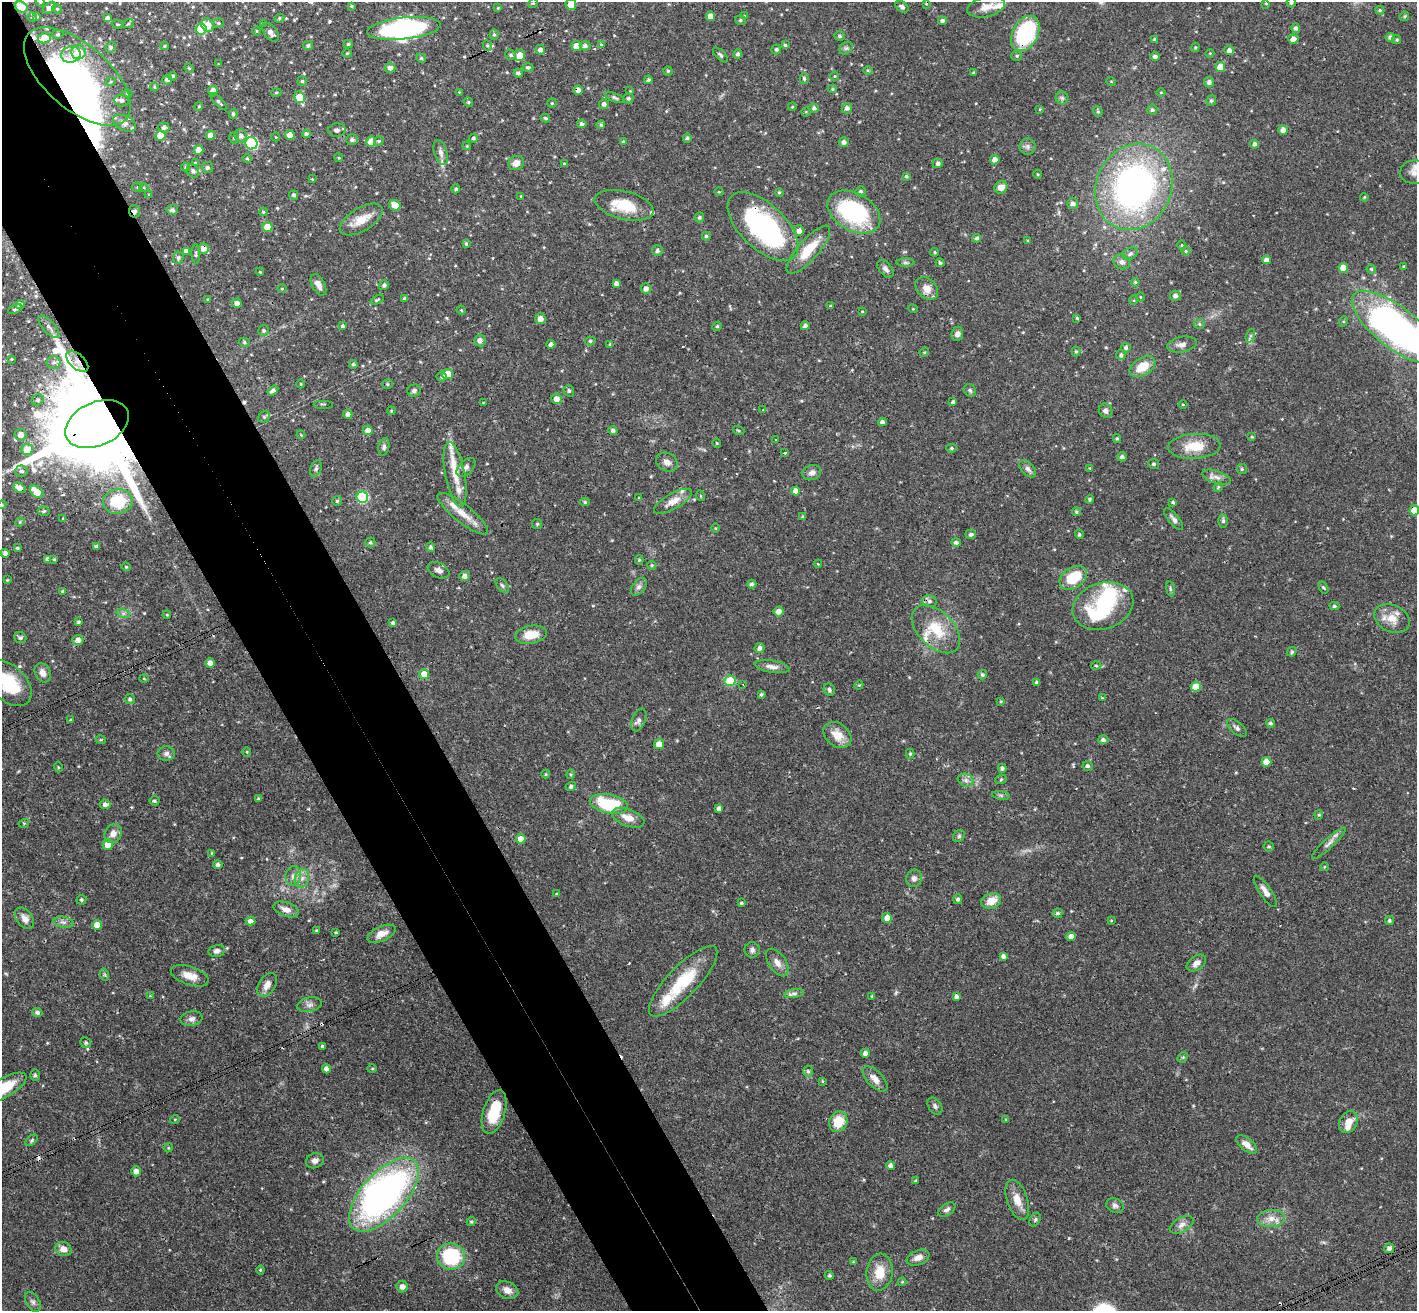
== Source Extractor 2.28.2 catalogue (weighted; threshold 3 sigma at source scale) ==
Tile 11 of 4 x 4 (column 3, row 3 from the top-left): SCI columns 2887-4301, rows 1626-2934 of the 5771 x 5737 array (HDU 1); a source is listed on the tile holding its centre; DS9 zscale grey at full resolution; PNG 1419 x 1313 px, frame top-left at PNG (2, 2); each listed source drawn as its Kron ellipse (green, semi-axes under 4 px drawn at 4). Shown black and unused: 9% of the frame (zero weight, under 3 of 4 exposures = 6% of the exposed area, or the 3 px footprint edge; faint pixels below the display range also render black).
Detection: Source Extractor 2.28.2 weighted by HDU 2 'WHT'; one run over the whole footprint, this tile lists its part. Background 0.0569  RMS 0.0031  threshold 0.0141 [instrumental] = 3 sigma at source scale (4.5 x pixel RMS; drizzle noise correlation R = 1.50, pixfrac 1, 0.05/0.05 arcsec/px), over >= 5 px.
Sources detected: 538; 10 inside a brighter object's white glare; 11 cosmic-ray / hot-pixel residue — neither listed nor drawn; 19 inside a brighter listed object's ellipse — not listed separately; the other 498 listed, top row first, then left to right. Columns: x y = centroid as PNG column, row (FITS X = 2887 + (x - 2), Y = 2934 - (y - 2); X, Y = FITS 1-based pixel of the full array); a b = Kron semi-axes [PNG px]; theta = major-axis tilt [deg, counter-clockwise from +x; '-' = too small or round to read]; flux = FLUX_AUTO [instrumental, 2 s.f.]
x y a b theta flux
40 2 5 3 - 0.39
533 3 5 4 - 0.33
1266 3 4 4 - 0.33
1291 3 5 4 - 0.73
571 4 5 5 - 3.6
926 4 4 3 - 0.27
352 6 4 3 - 0.4
21 7 6 5 - 4.8
902 7 7 5 -31 1.1
986 7 19 10 13 3.3
49 8 7 4 40 1.6
498 8 4 4 - 0.28
57 9 5 4 - 0.38
1380 10 4 4 - 0.4
711 16 5 4 - 2.4
744 16 4 4 - 0.3
1404 16 5 4 - 0.5
32 17 5 4 - 0.41
37 17 3 3 - 0.33
107 18 4 4 - 0.97
279 18 5 4 - 0.5
740 20 5 4 - 0.53
942 21 4 4 - 0.81
218 23 5 4 - 0.43
118 24 5 3 - 0.27
128 24 6 3 19 0.38
263 24 3 3 - 0.33
208 25 7 6 - 4
404 28 37 11 6 60
1296 28 5 4 - 0.82
201 29 5 5 - 17
256 31 4 3 - 0.31
271 32 10 6 -53 1.6
1025 33 19 12 62 34
58 34 6 4 0 0.45
494 35 5 4 - 0.52
839 36 5 4 - 0.52
1390 37 4 4 - 0.9
44 38 6 5 - 6.5
1293 39 5 4 - 2.5
1397 39 4 4 - 0.47
1155 40 4 3 - 0.78
348 44 4 3 - 0.48
308 45 5 4 - 0.72
601 45 4 4 - 0.9
785 45 4 4 - 0.47
165 46 4 3 - 0.33
488 46 5 3 - 0.42
576 46 5 5 - 3.2
585 46 5 4 - 1
111 47 5 5 - 0.68
1195 47 5 4 - 0.4
846 48 7 5 43 0.72
776 49 5 5 - 0.64
540 50 5 5 - 1.2
1229 50 5 5 - 1.3
79 52 7 7 - 7.1
347 53 4 3 - 0.29
1210 53 4 3 - 0.24
71 54 9 8 - 2.1
738 54 4 4 - 0.88
511 55 5 4 - 0.56
520 55 5 5 - 3.4
720 55 9 4 -45 0.67
1017 56 5 4 - 0.41
1155 57 4 4 - 0.93
421 58 5 4 - 0.49
218 64 3 2 - 0.19
528 67 5 4 - 0.62
1220 67 5 5 - 4.9
189 68 5 4 - 0.34
390 68 5 5 - 1.5
868 70 5 3 - 0.3
668 71 4 4 - 0.48
518 73 4 4 - 0.76
974 73 3 3 - 0.53
173 76 4 4 - 0.66
834 76 4 3 - 0.3
77 77 65 32 -41 67
804 79 5 4 - 0.6
167 80 5 4 - 1
649 80 4 4 - 0.67
111 81 5 3 - 0.32
302 81 5 5 - 0.5
1111 81 5 3 - 0.27
1209 82 5 5 - 1
154 87 4 4 - 0.32
832 89 4 4 - 0.36
578 90 4 4 - 1.5
213 91 5 5 - 2.2
630 91 4 4 - 0.28
459 92 4 4 - 0.26
1161 92 5 3 - 0.27
276 93 5 3 - 0.3
127 94 5 3 - 0.4
300 97 6 5 - 8.8
614 97 10 4 -23 0.65
628 98 5 5 - 0.67
1062 98 6 6 - 0.65
122 100 7 6 - 1.2
1211 101 5 4 - 0.62
219 102 11 4 -46 0.69
468 102 5 4 - 0.48
552 103 4 4 - 0.41
604 104 5 5 - 1.1
199 106 4 3 - 0.29
792 107 4 3 - 0.3
814 108 4 4 - 0.8
847 108 5 5 - 1.3
1040 109 4 3 - 0.28
1152 110 5 5 - 0.66
1098 111 5 4 - 0.48
806 112 4 4 - 0.32
233 114 5 4 - 0.5
545 118 4 3 - 0.56
125 123 12 7 -28 1.7
582 124 4 4 - 0.71
601 125 4 4 - 0.51
164 127 5 5 - 1.1
337 130 9 6 6 1.1
1283 130 5 4 - 1.9
306 134 4 4 - 0.8
160 135 5 5 - 4.5
210 135 4 4 - 2.1
290 135 5 4 - 2.6
241 136 7 6 - 1.4
276 137 4 2 - 0.23
234 138 5 5 - 0.5
473 138 4 4 - 0.57
687 138 5 4 - 0.6
352 140 6 5 - 0.93
379 141 5 4 - 0.47
623 141 4 3 - 0.3
371 142 5 5 - 5
844 142 5 5 - 1.1
251 143 6 6 - 29
1255 144 4 4 - 0.91
467 146 4 3 - 0.27
1028 147 8 8 - 1.1
199 150 5 4 - 3
441 152 13 6 -73 1.4
247 158 4 4 - 0.36
339 158 4 3 - 0.3
995 160 5 4 - 2
195 163 3 3 - 0.35
516 163 8 7 - 2.5
564 163 4 3 - 0.26
938 163 5 4 - 0.88
186 167 4 4 - 0.35
207 167 6 5 - 0.63
193 171 7 5 -55 0.93
1415 172 14 11 -1 2.5
1038 174 4 3 - 0.29
906 176 4 4 - 0.47
312 179 3 3 - 0.22
138 187 5 4 - 0.39
1001 187 6 6 - 2.6
1134 187 44 37 66 110
144 188 4 3 - 0.3
456 189 4 4 - 0.64
860 191 5 5 - 0.69
719 192 5 3 - 0.28
779 192 3 3 - 0.39
149 194 4 3 - 0.3
294 195 4 4 - 0.74
521 196 4 3 - 0.23
1364 197 4 3 - 0.31
1073 204 5 5 - 1.3
395 205 6 5 - 3.5
624 205 30 14 -14 9.8
172 210 5 5 - 0.86
134 211 6 5 - 1.3
263 212 4 3 - 0.39
854 212 28 18 -30 37
699 217 5 4 - 0.56
361 219 24 11 31 5.3
267 227 5 5 - 4.6
763 227 44 22 -44 55
799 231 5 5 - 1.3
706 236 4 4 - 0.52
977 238 4 4 - 0.66
1027 241 4 3 - 0.46
466 244 4 3 - 0.47
1181 245 5 3 - 0.29
203 248 5 5 - 2.4
808 250 31 10 48 9
186 251 4 4 - 1.6
657 251 5 5 - 0.82
1186 251 4 4 - 0.42
935 252 4 4 - 0.4
196 254 10 3 -88 0.49
1130 254 8 5 27 0.77
178 258 6 5 - 0.65
1266 260 4 4 - 1.6
1122 262 8 7 - 1.2
905 263 9 4 0 0.66
940 263 4 3 - 0.68
1404 266 4 3 - 0.46
1343 268 5 4 - 4.1
885 269 10 6 -50 1.2
1371 269 4 4 - 0.52
260 272 4 3 - 0.27
1135 282 4 4 - 0.4
616 283 4 4 - 1.1
318 285 12 6 -62 1.9
384 285 5 5 - 0.86
927 288 13 9 -45 3
282 289 5 3 - 0.28
646 289 5 5 - 1.4
1175 296 5 5 - 1
1140 297 4 3 - 0.25
404 298 3 3 - 0.56
208 300 4 3 - 0.46
377 300 7 3 28 0.47
1134 300 5 3 - 0.28
237 303 4 4 - 1.4
20 305 4 4 - 1.4
830 306 3 3 - 0.4
15 309 7 4 24 0.58
913 309 5 3 - 0.25
461 310 4 3 - 0.26
862 311 4 2 - 0.22
1077 318 3 3 - 0.38
540 319 5 5 - 2.2
1344 321 5 3 - 0.33
1199 324 5 5 - 0.52
343 326 4 4 - 0.62
717 326 5 4 - 0.45
805 326 4 4 - 0.96
49 327 14 6 -48 1.3
1395 327 53 20 -38 140
264 331 5 5 - 0.59
957 334 7 6 - 1.1
1250 336 7 4 72 0.71
480 340 6 5 - 1.4
590 341 5 4 - 0.53
244 342 5 4 - 0.49
551 344 4 4 - 1.4
610 344 3 3 - 0.34
1182 344 15 7 10 1.8
1126 348 5 4 - 0.71
924 352 5 4 - 0.38
1076 352 5 4 - 0.41
1121 355 5 4 - 0.72
11 359 4 3 - 0.3
54 362 7 6 - 1
77 362 13 7 -42 2.1
353 364 4 4 - 0.53
1143 367 14 8 31 5.9
447 374 5 5 - 4.8
442 376 5 5 - 0.57
301 384 4 3 - 0.26
387 384 5 4 - 0.48
273 390 6 4 35 1
414 390 7 6 - 0.78
970 390 6 5 - 0.65
569 391 6 5 - 0.64
556 399 5 5 - 2.2
37 400 6 5 - 0.69
953 402 4 4 - 0.55
483 403 3 3 - 0.24
323 404 10 2 0 0.34
1183 405 4 3 - 0.27
763 410 3 2 - 0.21
391 411 4 3 - 0.31
1106 411 7 6 - 1.2
348 414 5 4 - 1.6
264 417 6 5 - 0.54
882 422 4 4 - 1
97 424 33 21 25 9600
368 430 5 5 - 2.3
613 430 4 4 - 0.82
738 430 6 3 -19 0.4
21 435 6 6 - 2.3
301 435 4 3 - 0.29
1252 437 4 3 - 0.35
1117 439 4 3 - 0.5
776 440 3 3 - 0.56
717 443 4 4 - 0.3
1194 446 26 12 4 7.4
384 447 9 5 79 0.88
951 448 5 4 - 0.47
27 450 6 5 - 6.2
785 453 3 3 - 0.92
1122 457 5 4 - 0.85
667 462 11 9 -31 1.6
1153 464 5 5 - 0.54
466 467 11 7 43 1.4
316 468 8 5 68 0.87
1090 468 3 3 - 0.22
1028 469 10 6 -47 1.2
1242 469 5 5 - 0.52
21 471 6 5 - 0.85
812 473 9 7 18 1.5
455 474 33 10 -79 6.7
1217 477 15 6 -18 1.7
1218 487 5 4 - 0.42
19 488 7 4 -28 2.1
796 491 4 4 - 1.9
37 492 8 5 -39 5
701 496 5 3 - 0.3
362 497 6 5 - 24
639 498 4 3 - 0.38
1089 499 4 3 - 0.45
118 501 15 12 9 10
337 501 5 5 - 0.5
673 501 21 8 29 3.5
585 502 4 4 - 0.48
1173 502 4 3 - 0.54
2 505 4 4 - 0.33
1414 510 5 5 - 4.9
44 511 6 5 - 0.51
1076 512 5 4 - 0.47
463 514 31 9 -38 5.5
803 516 4 4 - 0.57
63 519 3 3 - 0.6
1174 519 13 5 -50 1.2
1223 521 6 5 - 0.7
20 522 5 4 - 0.36
537 524 5 5 - 0.4
715 528 4 3 - 0.25
971 534 5 4 - 0.87
1079 534 5 4 - 0.52
370 542 5 5 - 0.5
956 543 5 4 - 0.93
96 546 4 3 - 0.59
431 547 5 4 - 0.75
17 548 3 3 - 0.46
5 553 4 4 - 0.97
47 559 4 4 - 0.72
54 559 4 4 - 0.36
639 560 5 4 - 0.48
818 564 4 3 - 0.27
652 565 5 4 - 0.41
126 567 4 4 - 0.32
439 570 11 7 -26 1.4
465 576 5 5 - 1.5
1073 578 15 10 33 10
7 580 3 3 - 0.26
752 584 5 4 - 0.72
502 585 8 5 -52 0.67
639 587 10 6 52 1.2
1323 587 6 4 -57 0.43
1170 589 8 3 -81 0.48
62 592 3 3 - 0.45
929 601 7 5 -15 0.91
1103 606 31 23 18 23
1334 606 5 4 - 0.56
779 611 5 5 - 2.1
123 613 7 4 -19 0.68
167 615 4 4 - 0.33
1392 618 18 13 -24 4.6
78 622 4 3 - 0.52
393 623 4 4 - 0.59
936 629 29 17 -45 11
531 635 16 9 10 5.5
20 638 6 5 - 0.76
78 640 5 5 - 1.8
760 648 5 5 - 1.3
1292 652 5 4 - 0.53
210 663 5 4 - 1.8
1096 666 5 3 - 0.34
772 667 17 6 -9 1.9
43 673 10 7 -62 2.1
424 674 5 5 - 3.6
982 675 4 4 - 0.53
144 678 5 3 - 0.25
730 681 5 5 - 16
1037 682 4 3 - 0.6
9 683 27 17 -45 14
743 684 3 3 - 0.26
859 685 5 3 - 0.31
1196 687 5 5 - 5.7
829 690 6 5 - 0.74
761 694 3 3 - 0.54
1102 698 4 3 - 0.27
130 699 5 5 - 0.79
1001 701 4 3 - 0.37
70 720 4 3 - 0.25
639 720 12 6 67 1.2
1270 723 4 4 - 0.57
1237 728 12 6 -40 1.1
837 735 15 11 -39 4.6
101 740 5 3 - 0.3
1103 740 5 4 - 0.97
659 744 5 5 - 2.8
247 752 5 3 - 0.27
166 753 8 7 - 1.1
910 754 5 4 - 0.44
1266 762 5 5 - 2.9
1088 766 5 5 - 0.61
58 767 5 3 - 0.3
1002 768 4 4 - 0.71
546 774 4 4 - 0.32
571 774 4 4 - 0.39
1001 779 6 3 21 0.35
966 780 8 6 -21 1.2
571 787 5 4 - 0.85
1001 795 9 4 -9 0.66
258 799 3 3 - 0.59
154 801 5 5 - 0.5
105 804 5 5 - 1.3
609 804 19 9 -11 19
719 808 4 4 - 1.2
1319 815 5 4 - 0.41
628 818 17 8 -21 3.8
24 823 5 3 - 0.33
113 834 10 8 55 2.4
959 836 7 5 47 0.58
521 839 5 4 - 3.3
1329 843 22 5 42 1.7
108 845 5 5 - 4.2
1269 846 5 5 - 0.55
212 853 4 3 - 0.38
218 865 5 4 - 1
1324 867 4 3 - 0.25
293 876 9 8 - 1.7
302 878 9 7 74 1.7
914 878 9 7 66 1.4
1265 891 18 6 -56 1.9
556 894 4 3 - 0.28
958 899 5 4 - 0.72
81 900 5 4 - 0.54
991 901 10 7 20 4.1
741 903 4 3 - 0.52
286 909 13 7 -19 2.3
1058 913 5 4 - 0.6
25 918 12 8 -53 2.3
887 918 5 4 - 3.4
1111 920 3 3 - 0.25
1389 920 4 4 - 0.67
251 921 5 4 - 1.5
63 922 10 5 -12 1.2
97 925 5 5 - 3.9
316 930 3 3 - 0.32
336 932 4 3 - 0.31
381 934 15 7 24 2.8
1071 937 5 4 - 2.6
752 950 8 7 - 1.1
217 951 8 6 13 1.2
1003 956 4 4 - 1.1
777 962 15 8 -56 2.3
1196 963 11 7 35 1.7
105 975 6 4 -71 0.45
190 976 20 9 -19 3.8
683 981 47 15 46 16
267 985 13 8 59 2.4
794 993 10 4 11 1
150 996 3 3 - 0.23
872 996 3 3 - 0.28
956 997 4 4 - 0.96
310 1005 12 7 11 1.4
37 1012 5 4 - 0.83
192 1019 11 7 12 1.4
86 1043 6 5 - 0.67
322 1046 3 3 - 0.49
865 1053 4 4 - 1.3
1183 1057 6 4 44 0.43
372 1068 5 3 - 0.32
326 1069 4 4 - 1.5
808 1071 5 5 - 0.68
35 1075 6 4 89 0.48
875 1079 16 8 -46 2.7
822 1081 4 3 - 0.32
4 1088 25 9 29 9.9
935 1106 9 6 -55 0.92
494 1112 23 11 73 11
175 1119 5 3 - 0.27
1006 1120 4 3 - 0.38
838 1122 10 9 - 7.1
1348 1122 11 8 58 3.3
32 1140 7 4 40 0.52
1247 1144 12 6 -39 2.8
168 1148 4 3 - 0.3
315 1161 9 7 20 1.4
891 1165 4 4 - 1.2
136 1171 5 5 - 1.8
915 1181 3 3 - 0.34
384 1195 46 22 48 120
1017 1200 21 10 -71 4.1
1115 1205 9 7 -20 1.2
947 1210 10 6 35 1
1035 1219 7 5 63 0.6
1271 1219 14 8 4 2.9
471 1222 5 4 - 0.51
1182 1225 13 7 30 1.8
1389 1248 5 4 - 1.2
63 1249 8 7 - 2.6
451 1256 14 13 - 20
918 1258 12 7 22 2
853 1262 4 3 - 0.27
260 1270 4 4 - 0.36
880 1272 19 13 85 6.1
829 1275 4 4 - 0.57
902 1282 4 4 - 0.33
402 1287 5 5 - 1.7
507 1290 11 8 -24 2.5
33 1302 11 6 -60 1.1
Overlapping masked pixels (flux is a lower limit): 9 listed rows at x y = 1025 33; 578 90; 134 211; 763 227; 203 248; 1395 327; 77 362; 97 424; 19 488
Isophote crosses this tile's border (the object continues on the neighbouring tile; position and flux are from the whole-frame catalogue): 9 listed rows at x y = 40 2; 1291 3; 571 4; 1415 172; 1395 327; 2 505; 1414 510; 9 683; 4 1088